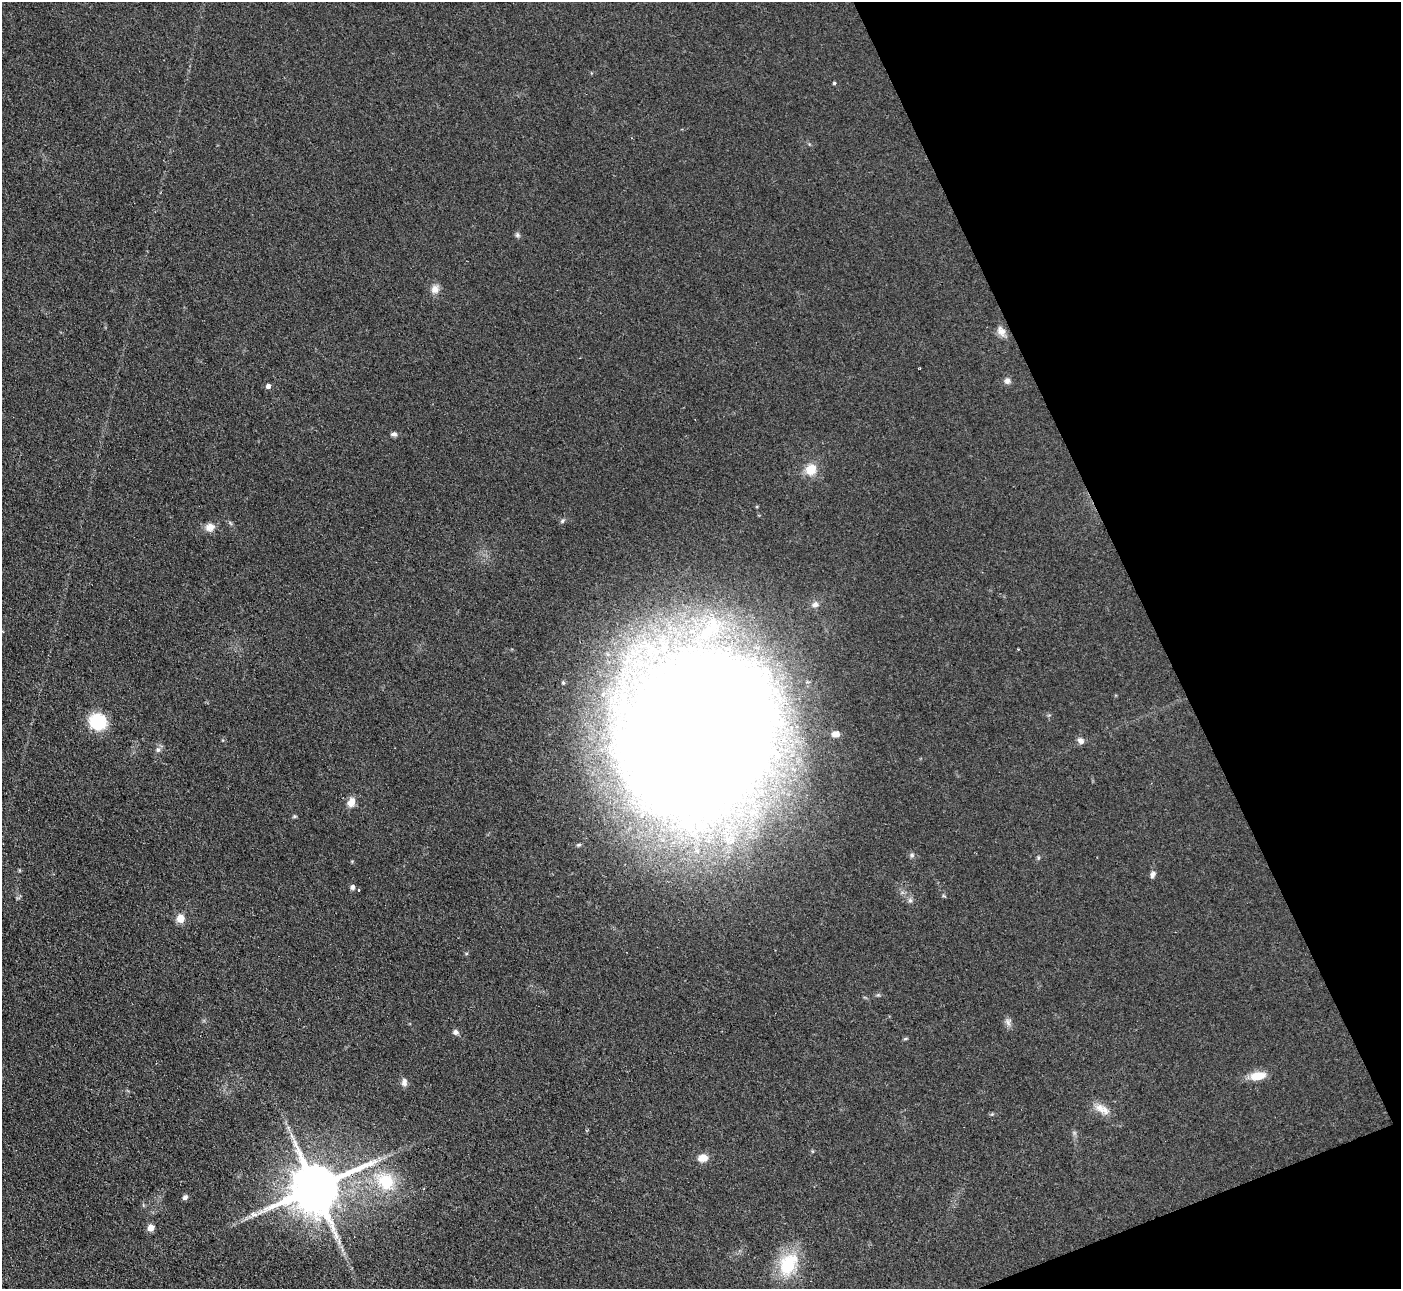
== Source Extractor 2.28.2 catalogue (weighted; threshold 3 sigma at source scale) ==
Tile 12 of 4 x 4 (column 4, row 3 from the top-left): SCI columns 4197-5595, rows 1574-2860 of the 5647 x 5607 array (HDU 1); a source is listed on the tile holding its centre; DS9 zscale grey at full resolution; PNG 1403 x 1291 px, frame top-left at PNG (2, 2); no overlay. Shown black and unused: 19% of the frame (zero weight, under 2 of 3 exposures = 3% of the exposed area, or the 3 px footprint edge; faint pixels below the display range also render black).
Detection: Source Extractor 2.28.2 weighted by HDU 2 'WHT'; one run over the whole footprint, this tile lists its part. Background 0.0882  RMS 0.0083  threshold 0.0373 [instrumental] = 3 sigma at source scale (4.5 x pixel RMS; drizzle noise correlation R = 1.50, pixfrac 1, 0.05/0.05 arcsec/px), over >= 5 px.
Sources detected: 39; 1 cosmic-ray / hot-pixel residue — not listed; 1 inside a brighter listed object's ellipse — not listed separately; the other 37 listed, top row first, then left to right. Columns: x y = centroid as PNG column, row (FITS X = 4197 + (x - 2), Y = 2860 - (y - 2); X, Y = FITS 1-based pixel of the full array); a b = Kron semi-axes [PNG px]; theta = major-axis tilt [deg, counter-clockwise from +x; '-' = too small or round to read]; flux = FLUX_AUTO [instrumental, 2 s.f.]
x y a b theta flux
834 83 3 3 - 1.1
517 235 6 6 - 1.8
435 289 11 10 - 5.6
1001 331 15 10 -58 5.6
1007 381 8 7 - 3.1
268 386 5 4 - 3.7
394 434 8 6 5 2.2
811 470 14 13 - 13
562 521 7 4 46 1.4
210 527 13 10 18 6.4
815 604 10 8 41 4
563 683 4 4 - 1.1
98 722 17 15 -34 36
836 734 8 7 - 5.8
697 737 139 107 68 3100
1081 741 10 7 -39 3.2
158 750 8 6 -76 2.4
351 802 11 8 65 7.3
294 816 6 4 1 1.1
912 855 7 6 - 2
1038 858 6 4 -71 1.2
1153 874 9 6 67 2.8
353 887 7 5 68 2.1
910 900 7 6 - 2.1
180 918 10 8 88 7.7
1008 1022 11 8 -88 3.4
455 1032 7 7 - 2.8
905 1039 6 4 19 0.98
1258 1076 19 9 8 13
404 1082 10 7 89 3.6
1100 1108 16 11 -41 8.7
703 1158 9 7 12 9.4
386 1181 27 22 -48 39
315 1188 15 13 24 5200
185 1197 7 5 37 2.4
151 1228 5 5 - 9.4
788 1264 33 23 63 37
Overlapping masked pixels (flux is a lower limit): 2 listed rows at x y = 697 737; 315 1188